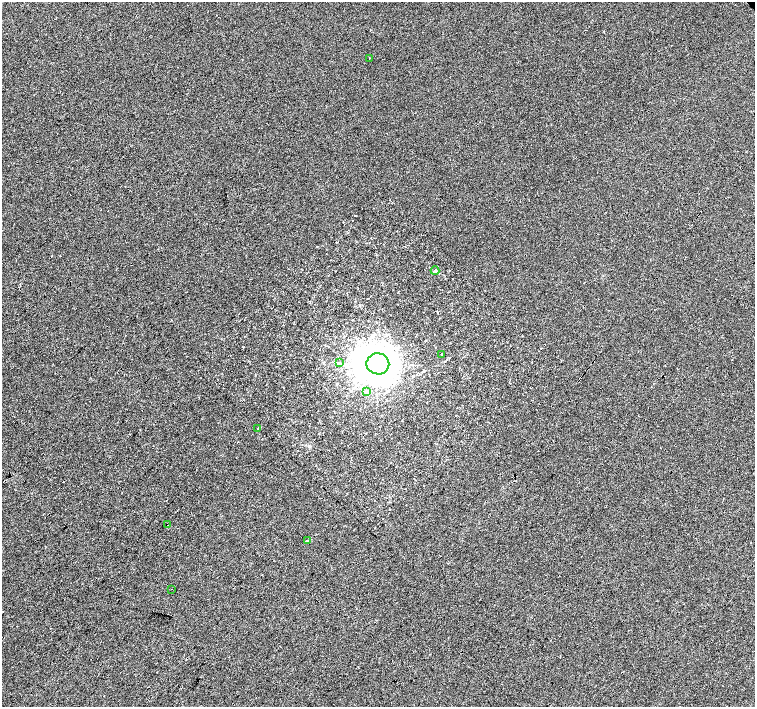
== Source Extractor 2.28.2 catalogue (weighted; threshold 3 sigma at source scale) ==
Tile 7 of 4 x 4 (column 3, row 2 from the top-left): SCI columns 3016-4520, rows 3043-4451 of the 6027 x 6019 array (HDU 1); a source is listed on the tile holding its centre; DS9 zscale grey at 2 x 2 block average (1 PNG px = mean of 2 x 2 image px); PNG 757 x 709 px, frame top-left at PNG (2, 2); each listed source drawn as its Kron ellipse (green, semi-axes under 4 px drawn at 4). Shown black and unused: <1% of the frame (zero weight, under 3 of 4 exposures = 2% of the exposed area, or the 3 px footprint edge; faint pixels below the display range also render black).
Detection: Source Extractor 2.28.2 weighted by HDU 2 'WHT'; one run over the whole footprint, this tile lists its part. Background -0.0011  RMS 0.0063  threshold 0.0285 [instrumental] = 3 sigma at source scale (4.5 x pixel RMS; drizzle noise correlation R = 1.50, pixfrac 1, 0.0396/0.0396 arcsec/px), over >= 5 px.
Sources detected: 11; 1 cosmic-ray / hot-pixel residue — neither listed nor drawn; the other 10 listed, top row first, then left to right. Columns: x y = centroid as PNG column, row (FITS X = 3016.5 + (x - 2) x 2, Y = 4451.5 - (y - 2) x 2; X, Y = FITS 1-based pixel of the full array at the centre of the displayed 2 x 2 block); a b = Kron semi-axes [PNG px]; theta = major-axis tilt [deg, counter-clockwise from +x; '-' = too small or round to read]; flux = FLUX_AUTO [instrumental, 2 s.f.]
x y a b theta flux
369 58 2 2 - 0.84
435 271 4 3 - 1.6
442 354 2 2 - 0.65
340 363 3 2 - 1.1
378 364 11 10 - 4600
366 392 4 3 - 2.1
258 429 2 2 - 0.68
167 525 2 2 - 13
308 541 3 2 - 1.2
171 589 2 2 - 2.5
Overlapping masked pixels (flux is a lower limit): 1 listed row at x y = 167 525
Diffuse or blended objects may show on this block-average render without a row.